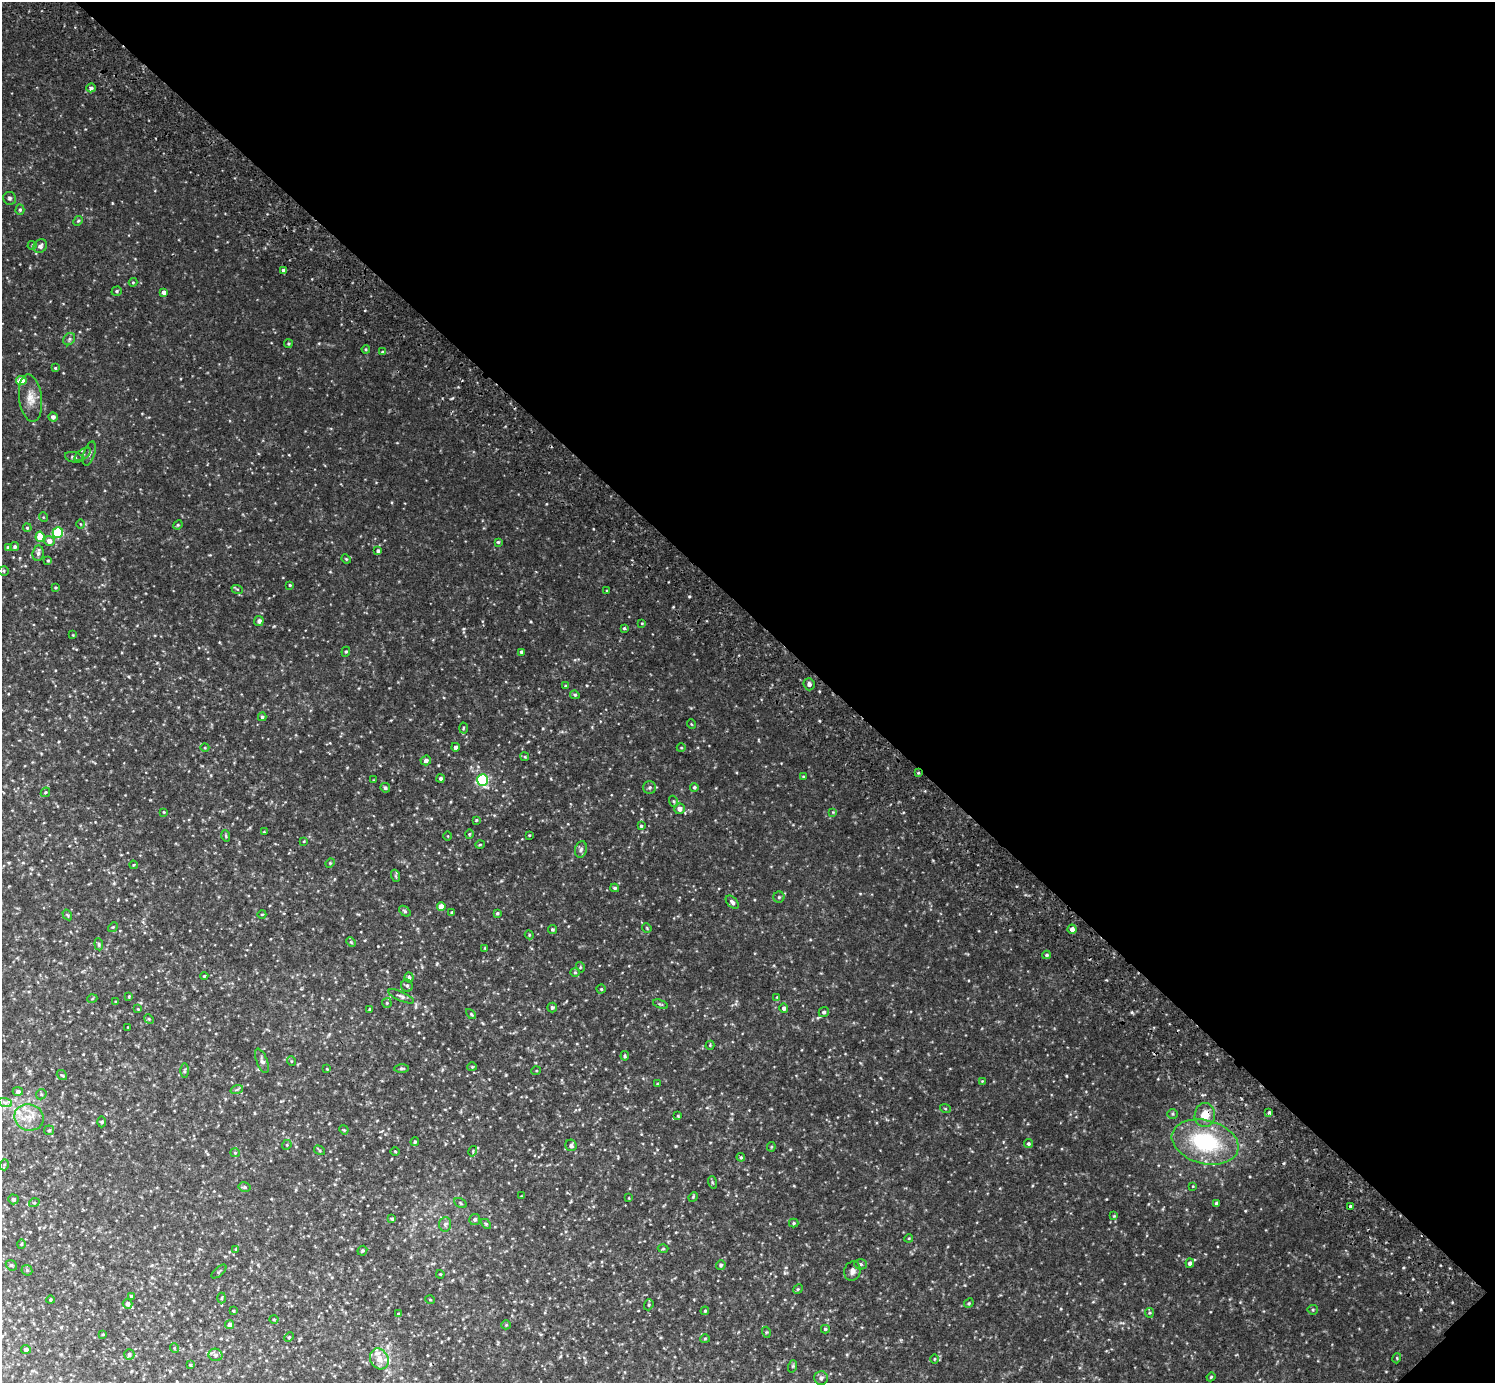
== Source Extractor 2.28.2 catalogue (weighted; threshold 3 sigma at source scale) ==
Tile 8 of 4 x 4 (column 4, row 2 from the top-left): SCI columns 4527-6019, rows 2966-4346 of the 6070 x 6071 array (HDU 1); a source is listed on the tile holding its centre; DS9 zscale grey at full resolution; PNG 1497 x 1385 px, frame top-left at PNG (2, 2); each listed source drawn as its Kron ellipse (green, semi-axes under 4 px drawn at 4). Shown black and unused: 45% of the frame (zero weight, under 2 of 3 exposures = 3% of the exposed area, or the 3 px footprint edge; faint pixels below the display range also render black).
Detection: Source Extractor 2.28.2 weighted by HDU 2 'WHT'; one run over the whole footprint, this tile lists its part. Background 0.0334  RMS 0.0087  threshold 0.0391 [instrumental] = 3 sigma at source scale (4.5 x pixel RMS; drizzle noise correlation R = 1.50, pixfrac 1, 0.05/0.05 arcsec/px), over >= 5 px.
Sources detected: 225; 4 inside a brighter listed object's ellipse — not listed separately; the other 221 listed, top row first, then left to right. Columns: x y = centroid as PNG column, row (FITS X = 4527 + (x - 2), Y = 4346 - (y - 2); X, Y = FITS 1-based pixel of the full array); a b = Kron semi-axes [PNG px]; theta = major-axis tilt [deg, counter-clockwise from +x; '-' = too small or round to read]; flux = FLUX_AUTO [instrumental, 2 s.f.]
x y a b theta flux
91 88 5 4 - 3.1
10 198 6 6 - 1.6
20 210 5 4 - 1.3
78 221 5 4 - 1
32 245 4 4 - 0.87
40 246 7 6 - 2.5
284 270 4 3 - 2.4
133 282 4 4 - 0.87
117 291 5 4 - 1.3
164 292 4 4 - 2.9
69 339 7 5 48 1.8
288 344 4 4 - 1
366 349 4 3 - 0.85
383 352 4 3 - 1.4
55 368 3 3 - 0.95
21 381 5 4 - 16
30 398 24 11 -83 10
53 417 5 4 - 3.1
89 453 12 5 72 2.8
83 454 9 5 36 1.9
74 457 9 5 -12 1.9
43 517 5 3 - 0.67
80 524 4 3 - 0.65
178 525 5 4 - 0.98
27 528 4 3 - 1.1
58 533 5 5 - 55
40 537 5 4 - 15
49 541 5 5 - 5.8
498 542 4 3 - 0.93
15 547 4 4 - 1.6
8 548 4 4 - 3.6
378 551 4 4 - 1.5
38 553 7 5 80 2.5
346 559 5 4 - 1
48 560 4 3 - 0.85
4 571 5 4 - 1.1
290 585 3 3 - 0.81
55 587 3 3 - 0.98
237 589 6 4 -17 1.1
607 591 4 2 - 0.68
259 621 5 4 - 2.6
642 623 3 2 - 0.64
624 628 3 3 - 1
73 635 3 2 - 0.6
346 652 5 4 - 1.1
521 652 4 3 - 1.9
809 684 6 5 - 2.6
565 686 4 3 - 0.73
575 695 5 4 - 1.3
262 717 4 4 - 1.4
691 724 5 3 - 0.62
463 728 5 3 - 0.85
455 747 4 4 - 2.4
205 748 4 3 - 0.74
681 748 4 3 - 0.66
525 757 4 3 - 0.85
426 760 5 5 - 3.2
918 773 4 3 - 0.78
803 776 4 2 - 0.59
440 779 4 4 - 1.9
373 780 4 2 - 0.56
483 780 6 5 - 89
650 787 6 6 - 1.9
694 787 4 4 - 1.2
385 788 5 4 - 1.7
45 792 5 3 - 0.77
673 801 6 3 -70 1
679 809 5 5 - 4.5
164 812 3 3 - 0.63
833 812 4 4 - 0.8
476 820 3 2 - 0.81
641 826 4 4 - 1.1
264 832 3 3 - 0.63
469 834 4 4 - 0.88
529 835 3 3 - 0.67
226 836 6 3 -72 0.86
448 836 4 3 - 0.6
304 841 4 3 - 0.68
480 845 5 3 - 0.71
581 849 8 6 74 2.3
330 863 5 4 - 0.94
133 865 4 3 - 0.66
396 876 6 4 -71 1
615 888 4 3 - 1.5
779 897 5 5 - 1.5
732 902 8 5 -47 2.3
441 907 4 4 - 7.7
405 911 6 4 -38 1.3
452 912 3 3 - 0.96
497 913 4 3 - 1.3
262 914 4 3 - 0.65
67 915 6 4 -58 1
113 927 5 4 - 0.94
647 928 5 4 - 0.82
1072 929 4 4 - 3.6
552 930 4 4 - 1.3
529 935 4 4 - 0.89
351 942 5 4 - 1
99 944 6 4 -82 1.2
485 948 3 3 - 0.68
1047 955 4 3 - 1.5
580 967 5 3 - 0.78
575 972 4 4 - 0.86
204 976 4 2 - 0.72
409 978 5 4 - 1.7
407 985 6 5 - 1.9
601 989 4 4 - 1
401 996 14 4 -24 2.8
129 997 3 3 - 0.77
777 997 4 4 - 0.66
92 999 5 3 - 0.78
116 1002 4 3 - 0.83
387 1003 5 5 - 1.1
660 1004 8 3 -20 1.1
552 1008 5 5 - 1.8
784 1008 5 4 - 2.4
138 1009 4 3 - 0.67
370 1009 4 3 - 1.1
824 1012 5 5 - 2
471 1014 6 3 -45 0.99
149 1019 5 4 - 0.9
128 1027 3 2 - 0.54
710 1045 4 3 - 0.81
625 1056 5 3 - 1
262 1061 13 5 -68 2.5
291 1061 5 3 - 0.72
472 1067 5 4 - 0.97
401 1068 7 3 0 1.2
327 1069 4 3 - 0.71
184 1071 7 3 90 1.3
536 1071 5 3 - 0.7
62 1075 5 4 - 1.1
982 1081 3 3 - 0.62
657 1084 4 3 - 0.71
237 1089 6 4 19 1.3
18 1091 5 4 - 2.5
41 1094 5 5 - 1.2
5 1102 7 4 -18 2.3
945 1108 5 3 - 0.83
1269 1112 3 3 - 0.9
1173 1114 5 5 - 1.2
1205 1115 12 10 82 12
678 1116 3 2 - 0.68
29 1117 15 13 -19 12
102 1122 5 3 - 0.84
49 1130 5 5 - 1.3
344 1130 5 4 - 0.89
415 1142 4 3 - 1.1
1205 1142 34 21 -14 72
1028 1143 4 4 - 1.2
287 1145 5 4 - 1
571 1145 6 5 - 2.6
771 1147 5 4 - 0.96
319 1150 6 4 -33 1.2
395 1151 4 3 - 0.73
473 1151 5 3 - 0.77
235 1153 5 4 - 0.96
741 1157 4 4 - 0.97
4 1165 5 3 - 0.96
712 1182 6 4 -72 1.1
1193 1186 4 3 - 0.62
244 1187 6 4 -15 1.6
522 1196 4 3 - 0.81
693 1197 5 4 - 0.88
629 1198 4 2 - 0.55
13 1199 5 5 - 2.6
34 1203 5 3 - 0.76
461 1203 6 4 -30 1.3
1217 1203 4 3 - 2.4
1350 1206 3 3 - 1.8
1114 1216 4 4 - 0.82
392 1219 4 3 - 1.1
475 1219 5 5 - 2
794 1223 5 4 - 1.1
445 1224 7 6 - 2.2
486 1224 6 3 -44 1.1
909 1238 4 3 - 0.79
21 1244 5 3 - 0.73
236 1249 4 3 - 0.65
663 1249 5 3 - 0.87
362 1251 5 4 - 1.3
1190 1263 4 4 - 2.7
860 1264 6 5 - 1.6
11 1265 6 4 -43 1.2
721 1265 5 4 - 1.3
27 1270 6 5 - 1.4
852 1271 10 8 74 3.6
219 1272 9 4 41 1.3
440 1274 4 3 - 0.72
798 1289 5 4 - 0.99
131 1296 4 3 - 1.2
222 1298 5 3 - 0.89
50 1300 4 3 - 0.68
430 1300 5 3 - 0.7
969 1303 5 4 - 0.92
127 1304 5 4 - 3.5
649 1305 6 4 70 1.1
1313 1310 5 5 - 1.1
233 1311 3 3 - 0.86
705 1311 4 3 - 0.94
1149 1313 5 4 - 1.1
398 1314 4 3 - 0.74
274 1319 4 3 - 0.88
230 1325 5 4 - 3.8
506 1325 4 4 - 0.86
825 1329 4 4 - 1.2
766 1332 5 3 - 0.9
103 1334 3 3 - 0.85
289 1337 5 3 - 0.82
705 1339 5 4 - 0.94
174 1348 5 3 - 0.74
26 1349 5 4 - 3.2
129 1354 5 5 - 1.8
215 1355 7 6 - 2.7
1397 1358 5 3 - 0.79
379 1359 11 9 -62 8.4
934 1359 5 3 - 0.68
190 1365 4 3 - 0.9
793 1366 6 4 72 1.1
1211 1377 4 3 - 0.85
821 1378 7 6 - 2.2
Overlapping masked pixels (flux is a lower limit): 2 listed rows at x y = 918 773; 1205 1115
Unlisted compact peaks at least as high as the median listed source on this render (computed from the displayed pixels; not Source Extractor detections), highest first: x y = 1066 1076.